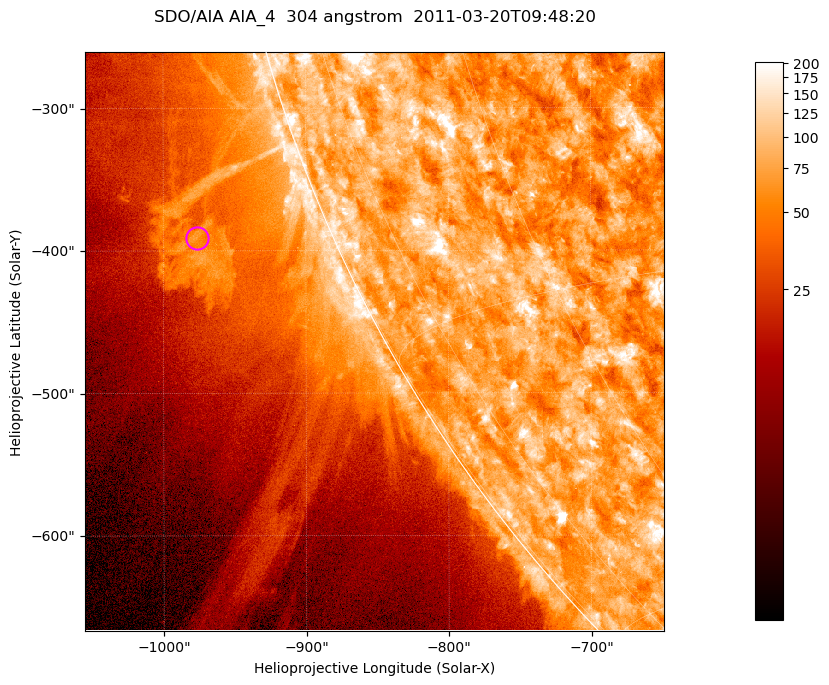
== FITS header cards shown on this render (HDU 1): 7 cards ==
TELESCOP= 'SDO/AIA '           / For AIA: SDO/AIA
INSTRUME= 'AIA_4   '           / For AIA: AIA_ATA1, AIA_ATA2, AIA_ATA3 or AIA_AT
WAVELNTH=                  304 / [angstrom] Wavelength
WAVEUNIT= 'angstrom'           / Wavelength unit: angstrom
DATE-OBS= '2011-03-20T09:48:20.124' / [ISO] Date when observation started; ISO 8
CTYPE1  = 'HPLN-TAN'           / CTYPE1; Typically HPLN
CTYPE2  = 'HPLT-TAN'           / CTYPE2; Typically HPLT

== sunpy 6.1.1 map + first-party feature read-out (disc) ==
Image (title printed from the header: SDO/AIA AIA_4  304 angstrom  2011-03-20T09:48:20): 677 x 677 px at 0.6 arcsec/px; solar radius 964 arcsec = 1605 px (partial field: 2.6% of the solar disc is inside the frame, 46% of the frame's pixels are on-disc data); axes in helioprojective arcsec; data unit not stated in the header (colour bar unlabelled)
Orientation: roll -0.132 deg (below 1 deg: not rotated)
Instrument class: DISC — disc imager (sunpy class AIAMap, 304 A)
Bright regions (active regions / flare kernels): reference = the on-disc median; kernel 5 px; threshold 5 sigma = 123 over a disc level ~73.8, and >= 1.15x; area >= 458 px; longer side >= 8 px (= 4.8 arcsec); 0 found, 0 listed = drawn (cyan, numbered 1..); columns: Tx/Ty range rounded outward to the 2 arcsec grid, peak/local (2 s.f.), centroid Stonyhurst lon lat
Off-limb structures (1.02-1.3 R_sun): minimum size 229 px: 3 found; the strongest spans PA ~110..115 deg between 1.03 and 1.13 R_sun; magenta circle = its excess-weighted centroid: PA ~110 deg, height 1.09 R_sun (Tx ~-976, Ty ~-392 arcsec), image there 2.8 x the reference